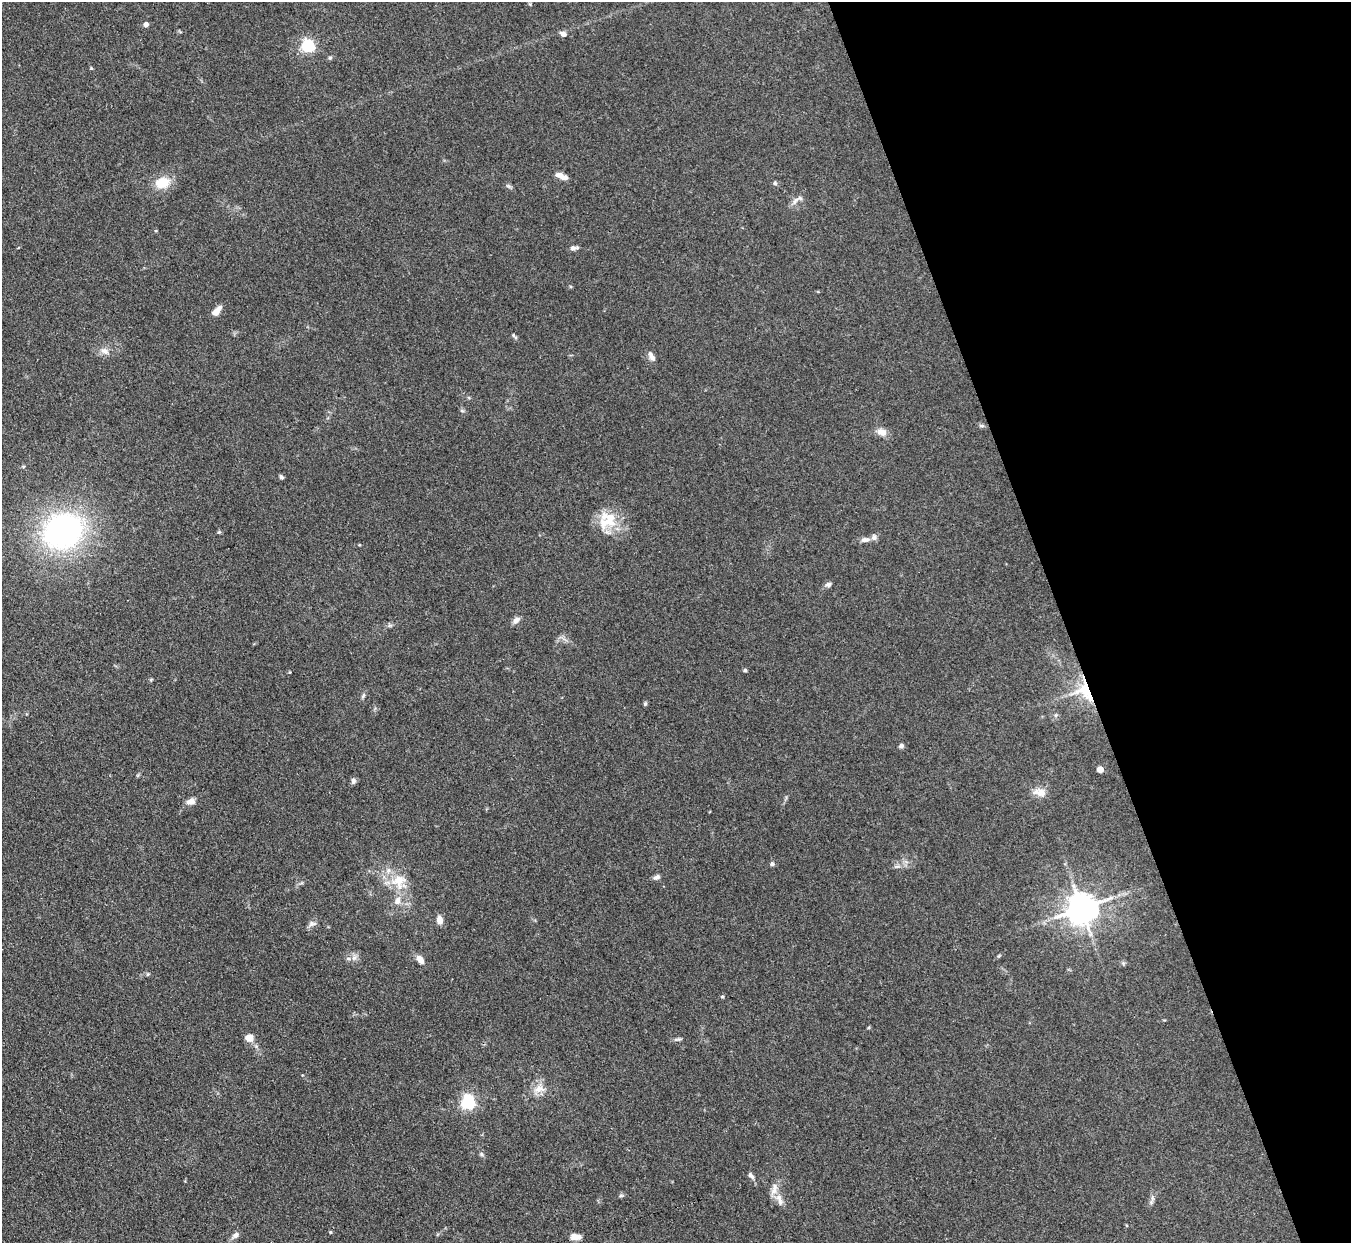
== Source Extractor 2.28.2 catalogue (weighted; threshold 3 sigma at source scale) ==
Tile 12 of 4 x 4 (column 4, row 3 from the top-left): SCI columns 4051-5399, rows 1516-2756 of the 5401 x 5387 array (HDU 1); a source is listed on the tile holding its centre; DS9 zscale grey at full resolution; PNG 1353 x 1245 px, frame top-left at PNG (2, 2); no overlay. Shown black and unused: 21% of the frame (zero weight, under 3 of 4 exposures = <1% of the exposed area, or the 3 px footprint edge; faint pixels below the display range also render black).
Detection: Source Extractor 2.28.2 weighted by HDU 2 'WHT'; one run over the whole footprint, this tile lists its part. Background 0.111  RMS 0.0067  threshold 0.0301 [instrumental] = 3 sigma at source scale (4.5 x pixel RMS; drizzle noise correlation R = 1.50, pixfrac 1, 0.05/0.05 arcsec/px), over >= 5 px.
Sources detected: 63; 4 inside a brighter listed object's ellipse — not listed separately; the other 59 listed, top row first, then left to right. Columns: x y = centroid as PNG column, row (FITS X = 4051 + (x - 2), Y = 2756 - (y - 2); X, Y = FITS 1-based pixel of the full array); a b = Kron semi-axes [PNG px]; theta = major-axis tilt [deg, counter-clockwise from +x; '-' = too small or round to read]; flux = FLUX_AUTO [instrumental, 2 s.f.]
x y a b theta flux
146 24 5 4 - 2.9
563 34 8 6 -24 2.8
308 46 6 5 - 110
330 58 5 5 - 1
91 68 4 4 - 0.71
560 175 9 7 -10 3.7
162 183 19 14 16 13
775 183 5 5 - 1.2
508 186 7 4 -33 1.3
795 201 12 6 52 3.2
574 248 9 5 9 2.5
216 311 12 6 45 5.9
514 336 11 3 -49 1.2
104 351 13 7 -29 4.1
651 356 14 6 -61 3.3
462 411 6 4 -19 0.91
981 426 8 4 -1 1.3
882 432 13 9 -23 5
23 467 5 3 - 0.8
281 477 6 4 -60 1.2
608 521 31 19 32 20
63 530 44 37 26 150
865 540 11 6 5 2.8
828 584 8 6 16 1.8
516 620 10 7 38 2.9
745 670 4 4 - 1.2
290 672 5 3 - 0.51
1085 691 30 20 -54 29
363 696 9 4 63 1.4
645 704 6 5 - 0.97
901 746 6 5 - 1.6
1100 769 5 4 - 9.9
353 781 8 6 -87 1.9
1039 792 19 10 -9 6.1
191 801 12 7 13 3.7
772 864 5 5 - 1.9
897 866 7 4 18 1.3
657 877 8 6 21 2.2
399 881 22 21 - 18
1082 908 9 9 - 1300
440 920 9 7 -80 4.9
312 924 11 6 6 2.3
354 958 9 6 73 2.9
420 959 12 7 -52 4.5
1123 963 6 4 -44 1.1
148 974 5 4 - 0.77
722 997 5 3 - 0.65
249 1038 10 10 - 4.6
678 1039 13 4 7 1.6
539 1089 16 13 17 7.5
468 1102 6 6 - 120
481 1154 7 5 -37 1.2
751 1175 9 5 -48 2.1
621 1195 6 4 1 1
779 1197 13 10 -69 5.9
1152 1198 7 4 -89 1.5
330 1232 4 4 - 0.73
236 1235 10 7 37 2.8
575 1237 11 6 -4 5.7
Overlapping masked pixels (flux is a lower limit): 1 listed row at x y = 1085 691